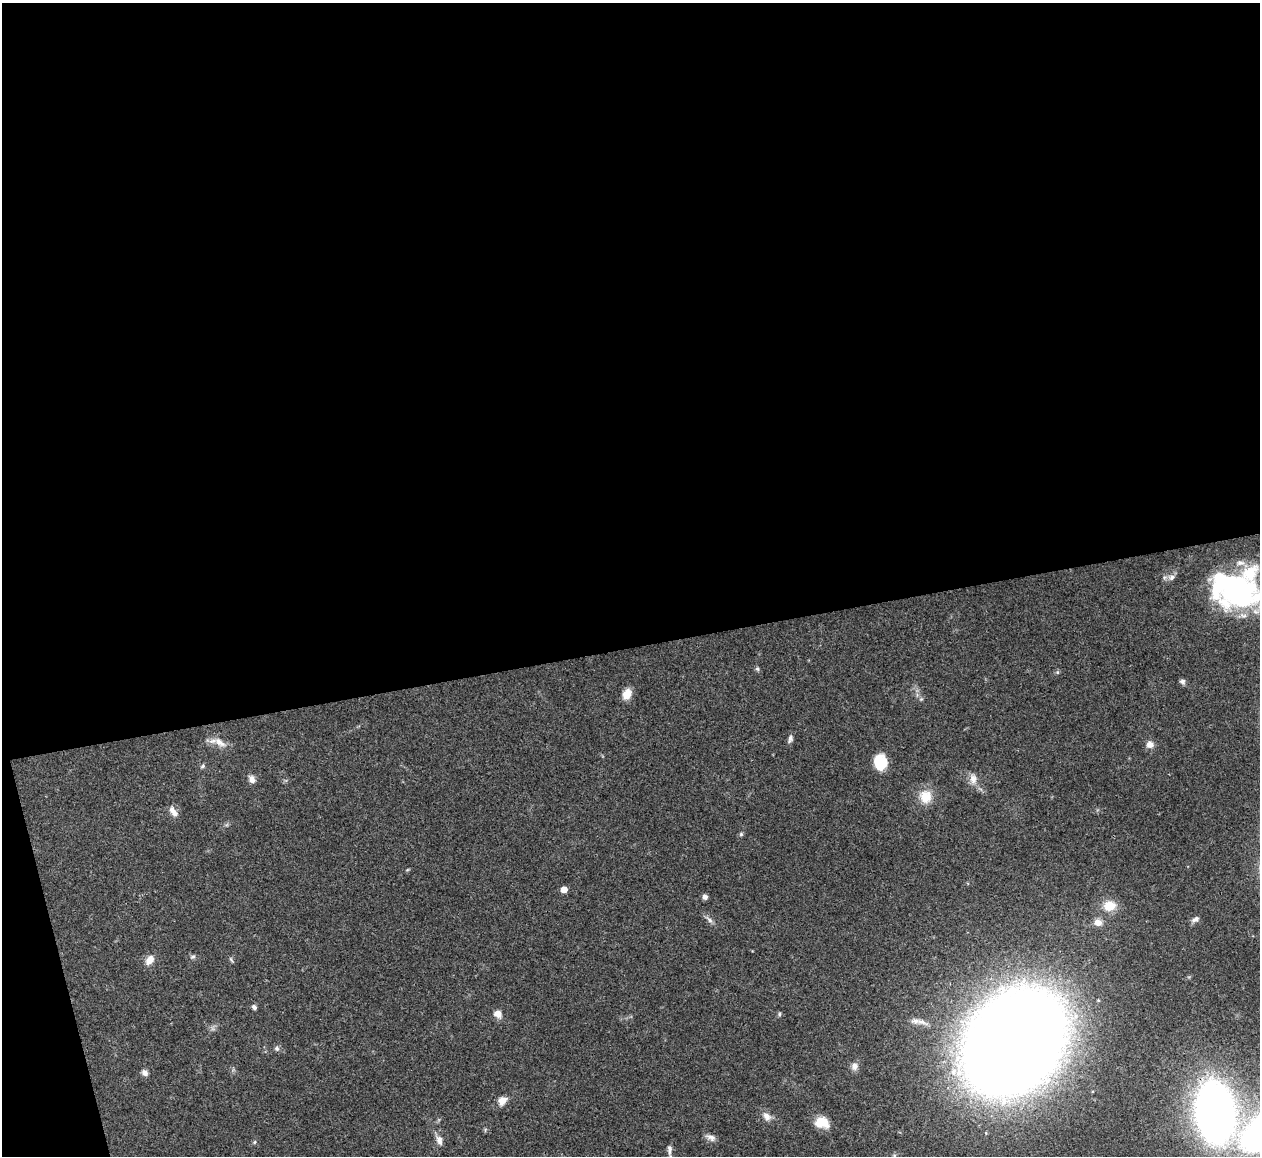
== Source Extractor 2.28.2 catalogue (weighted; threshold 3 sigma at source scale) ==
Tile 1 of 4 x 4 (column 1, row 1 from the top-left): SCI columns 4-1261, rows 3720-4873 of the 5033 x 5015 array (HDU 1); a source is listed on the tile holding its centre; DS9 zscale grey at full resolution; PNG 1262 x 1158 px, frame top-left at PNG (2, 3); no overlay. Shown black and unused: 57% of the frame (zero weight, under 3 of 4 exposures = <1% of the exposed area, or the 3 px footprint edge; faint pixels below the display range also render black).
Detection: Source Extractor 2.28.2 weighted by HDU 2 'WHT'; one run over the whole footprint, this tile lists its part. Background 0.0492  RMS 0.0049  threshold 0.0219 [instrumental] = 3 sigma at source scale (4.5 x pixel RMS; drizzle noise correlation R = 1.50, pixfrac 1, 0.05/0.05 arcsec/px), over >= 5 px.
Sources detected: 47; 1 inside a brighter object's white glare — not listed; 5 inside a brighter listed object's ellipse — not listed separately; the other 41 listed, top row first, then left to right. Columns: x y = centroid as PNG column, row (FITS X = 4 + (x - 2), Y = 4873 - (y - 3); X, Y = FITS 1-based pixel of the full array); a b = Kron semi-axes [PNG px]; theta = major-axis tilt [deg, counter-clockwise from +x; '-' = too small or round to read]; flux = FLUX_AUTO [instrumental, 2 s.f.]
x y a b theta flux
1172 577 8 8 - 1.9
1240 592 51 39 2 96
757 669 6 5 - 0.83
1182 681 6 6 - 1.6
627 694 13 9 69 5.3
921 699 5 5 - 0.69
790 739 10 6 72 1.6
220 742 20 9 -33 5.2
1150 744 8 8 - 3.3
880 762 14 12 -84 14
203 766 7 5 29 0.9
252 779 10 7 -59 2.6
973 779 14 9 -83 3.9
925 797 18 16 -72 8.6
173 811 14 7 -54 3.3
741 834 5 5 - 0.76
564 889 5 4 - 6
705 897 6 5 - 1.8
1109 906 14 12 6 8.7
1195 919 9 7 28 1.8
709 920 12 5 -40 1.8
1098 922 9 9 - 3.5
193 957 7 6 - 1.1
231 959 9 3 -57 0.7
149 960 12 9 58 4.3
254 1007 6 5 - 1.4
498 1014 11 9 -33 3.3
780 1014 6 4 89 0.69
922 1022 15 7 -17 2.9
1014 1042 90 66 54 1200
277 1048 7 6 - 1.3
854 1066 10 9 - 2.7
145 1073 8 6 -41 2
502 1101 11 8 41 4.4
1215 1112 37 23 -82 410
767 1116 12 9 -47 3.1
822 1123 17 12 -13 8
711 1138 12 7 -19 2.4
439 1140 13 8 -74 3
255 1142 5 3 - 0.57
669 1149 12 5 89 1.9
Overlapping masked pixels (flux is a lower limit): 1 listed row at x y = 1215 1112
Isophote crosses this tile's border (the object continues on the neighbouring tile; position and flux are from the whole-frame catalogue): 2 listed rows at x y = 1240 592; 669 1149